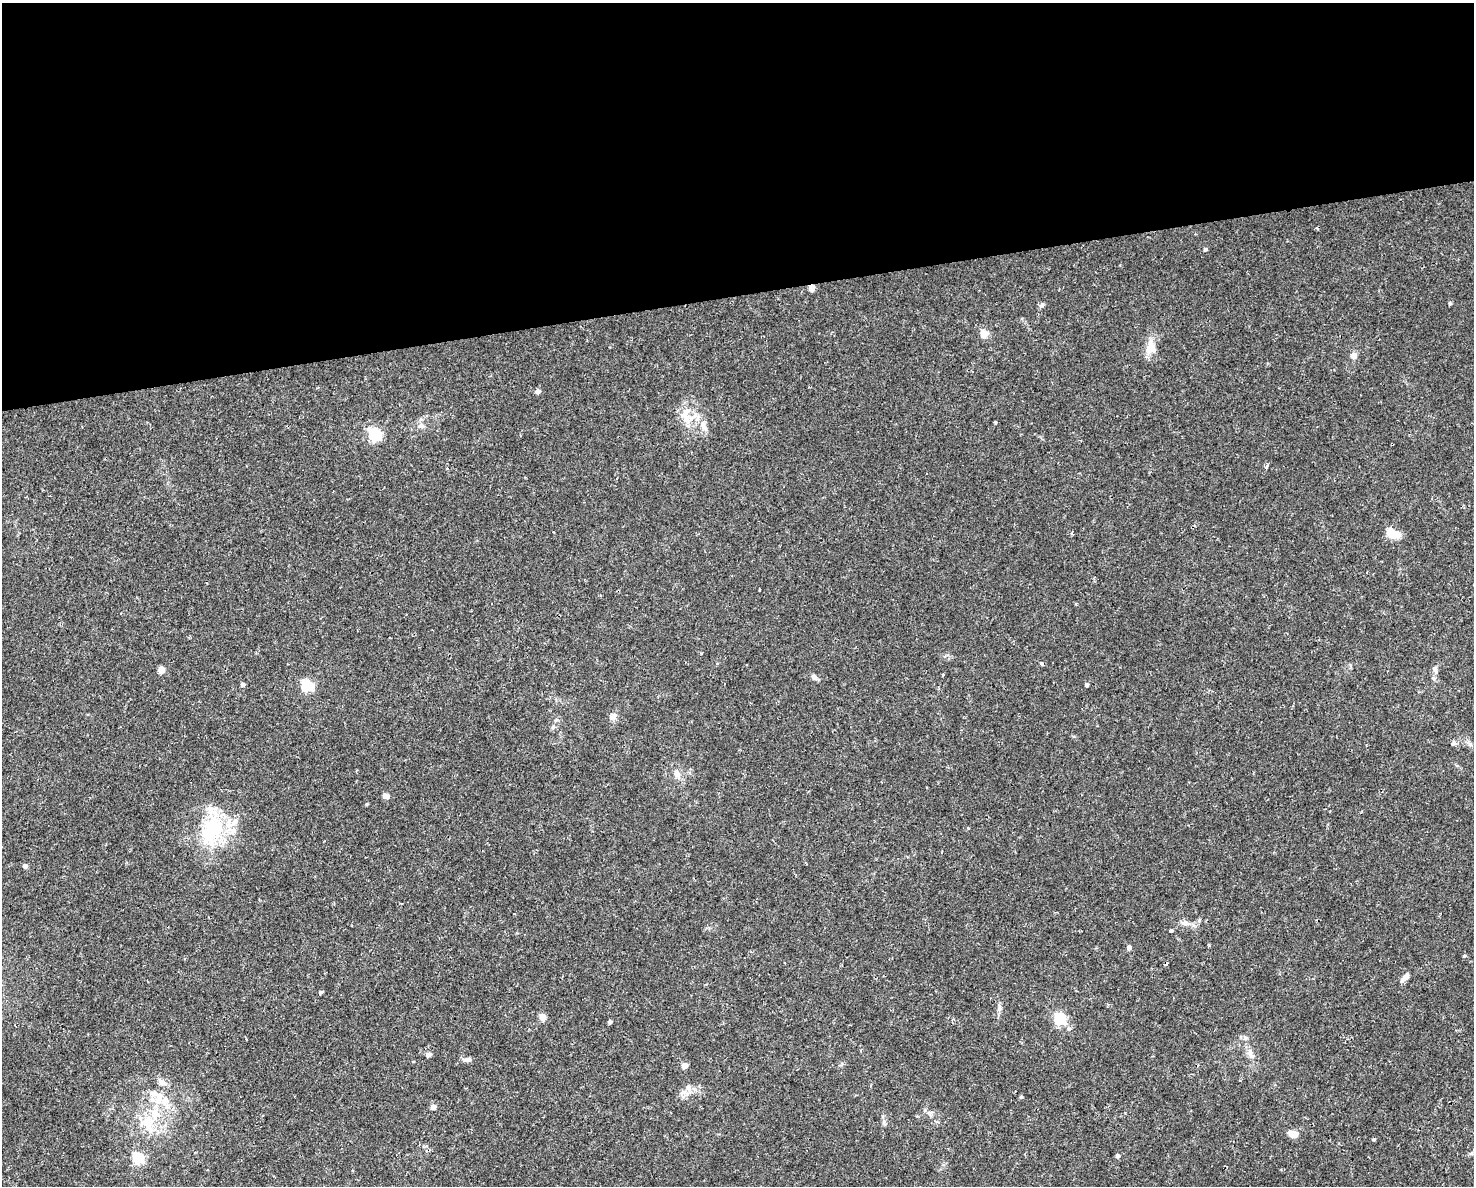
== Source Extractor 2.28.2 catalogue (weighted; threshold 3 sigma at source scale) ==
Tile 2 of 3 x 4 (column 2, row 1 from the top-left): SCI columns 1535-3006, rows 3551-4734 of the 4496 x 4734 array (HDU 1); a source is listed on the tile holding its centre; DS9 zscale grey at full resolution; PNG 1476 x 1188 px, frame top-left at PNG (2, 3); no overlay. Shown black and unused: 25% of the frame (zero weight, under 2 of 3 exposures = <1% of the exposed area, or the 3 px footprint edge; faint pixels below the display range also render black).
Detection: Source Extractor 2.28.2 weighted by HDU 2 'WHT'; one run over the whole footprint, this tile lists its part. Background 0.0143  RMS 0.0026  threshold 0.0117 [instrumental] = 3 sigma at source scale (4.5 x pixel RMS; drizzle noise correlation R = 1.50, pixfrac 1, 0.0396/0.0396 arcsec/px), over >= 5 px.
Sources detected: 68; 1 inside a brighter object's white glare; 2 cosmic-ray / hot-pixel residue — not listed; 7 inside a brighter listed object's ellipse — not listed separately; the other 58 listed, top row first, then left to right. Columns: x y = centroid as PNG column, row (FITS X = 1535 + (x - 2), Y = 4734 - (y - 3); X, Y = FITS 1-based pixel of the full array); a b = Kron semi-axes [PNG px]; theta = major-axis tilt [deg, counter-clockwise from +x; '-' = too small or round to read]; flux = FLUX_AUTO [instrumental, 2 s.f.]
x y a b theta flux
1205 249 5 4 - 0.49
812 288 6 5 - 1.8
1450 303 4 4 - 0.43
1042 305 7 6 - 0.62
984 334 5 5 - 7.1
1150 348 16 11 72 3.9
1353 356 8 7 - 1.2
538 391 5 4 - 1.3
687 419 15 9 -70 2.9
995 422 3 3 - 1.1
422 426 8 6 -1 0.77
703 426 15 7 -66 2
375 435 6 6 - 36
1266 466 4 3 - 0.84
1392 533 16 9 -26 3.7
1042 663 5 4 - 0.65
1435 669 8 7 - 0.86
161 670 5 5 - 4.4
814 677 9 6 -32 0.94
1433 678 6 5 - 0.48
243 684 4 4 - 0.87
1087 685 5 4 - 0.47
307 686 6 5 - 23
613 716 11 8 29 1.3
553 727 7 5 68 0.6
1454 743 7 6 - 0.57
677 774 13 8 -66 1.6
385 796 7 6 - 1
367 804 4 4 - 0.26
234 822 18 8 49 2.8
208 834 33 27 -39 15
25 866 4 4 - 1.3
402 903 3 2 - 0.26
1185 923 11 8 -8 1.4
1171 931 4 3 - 0.98
1129 947 5 4 - 1
1405 977 15 6 44 1.4
320 992 5 4 - 0.48
999 1008 9 6 78 0.85
542 1017 5 5 - 3.6
1060 1019 5 5 - 27
610 1022 4 4 - 0.51
1250 1053 18 7 -69 1.9
428 1055 7 6 - 0.72
467 1059 13 5 2 0.89
684 1066 4 4 - 2.8
162 1082 13 7 -27 1.6
688 1088 9 6 77 1.1
1021 1097 5 4 - 0.36
159 1099 17 11 55 3.9
433 1107 5 4 - 1.7
930 1113 7 4 -71 0.53
149 1121 18 12 -27 4.9
884 1122 6 5 - 0.52
1293 1134 10 7 -18 2.7
1374 1139 4 4 - 0.36
1118 1156 5 5 - 0.72
138 1158 5 5 - 21
Overlapping masked pixels (flux is a lower limit): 1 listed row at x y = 812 288
Unlisted compact peaks at least as high as the median listed source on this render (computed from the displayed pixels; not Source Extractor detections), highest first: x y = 1464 956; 1209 945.